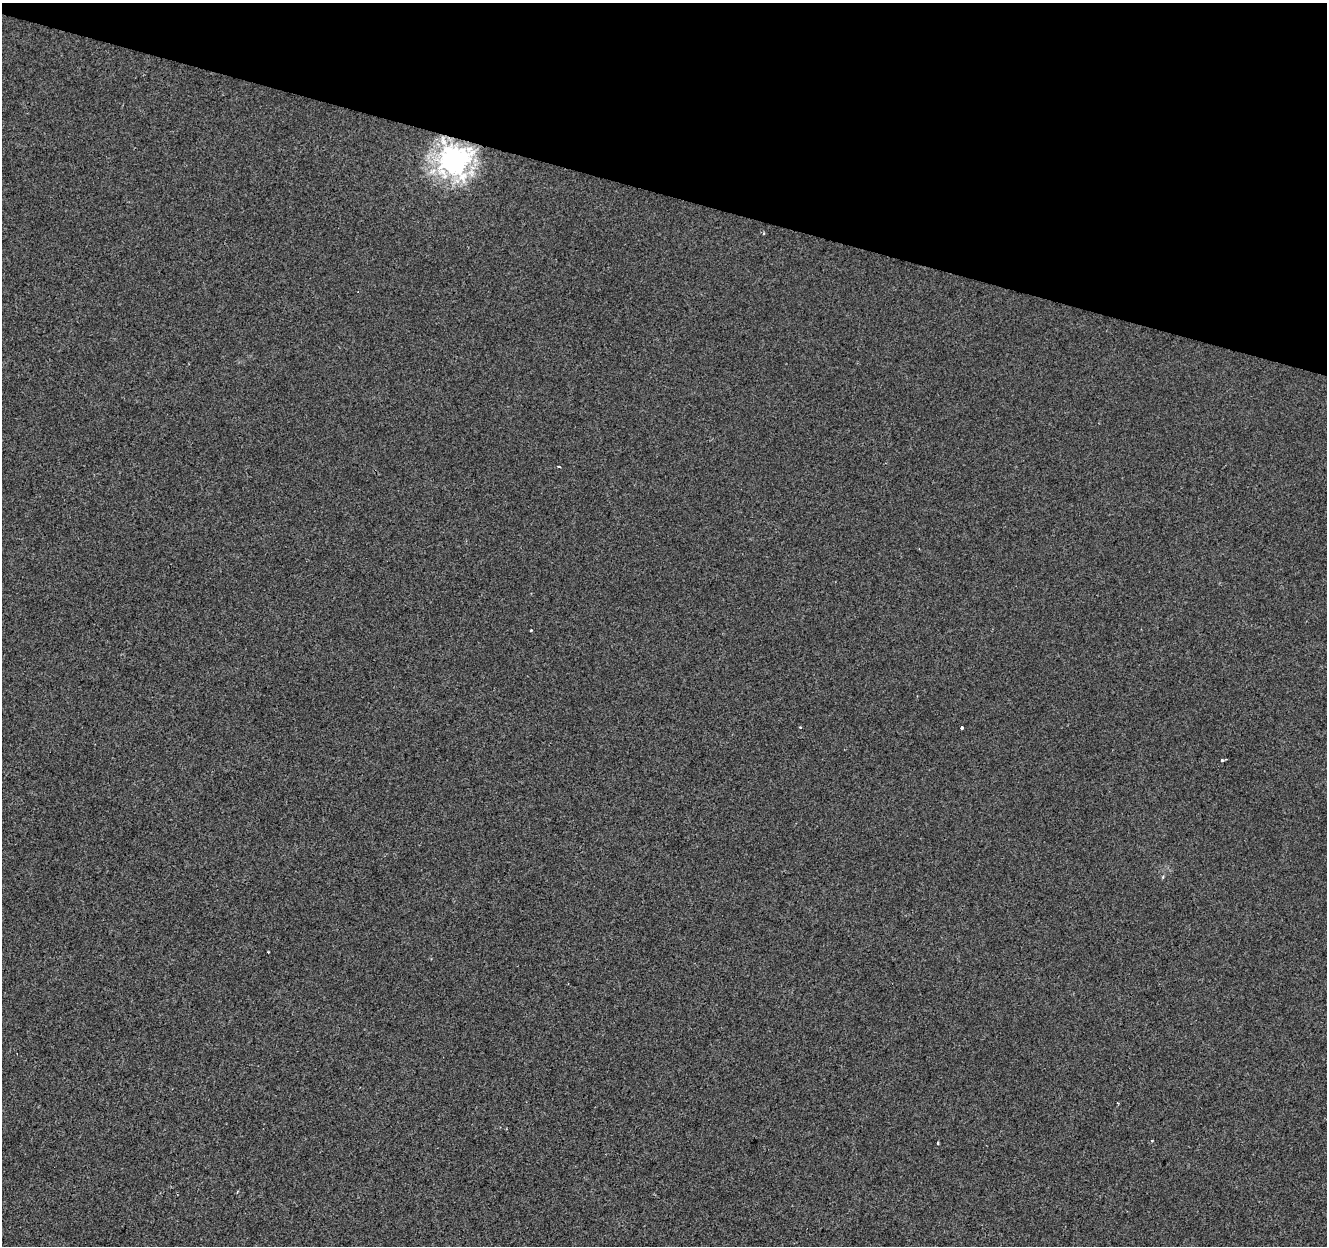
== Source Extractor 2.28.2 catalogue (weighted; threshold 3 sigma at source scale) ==
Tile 2 of 4 x 4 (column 2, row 1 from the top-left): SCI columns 1333-2657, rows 4013-5256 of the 5308 x 5473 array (HDU 1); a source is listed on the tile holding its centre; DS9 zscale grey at full resolution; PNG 1329 x 1248 px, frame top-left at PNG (2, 3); no overlay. Shown black and unused: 15% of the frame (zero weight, under 2 of 3 exposures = <1% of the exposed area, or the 3 px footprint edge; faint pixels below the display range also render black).
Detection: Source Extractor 2.28.2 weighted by HDU 2 'WHT'; one run over the whole footprint, this tile lists its part. Background -8.94e-05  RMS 0.0042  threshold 0.019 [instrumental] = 3 sigma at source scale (4.5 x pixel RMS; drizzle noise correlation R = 1.50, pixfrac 1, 0.0396/0.0396 arcsec/px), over >= 5 px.
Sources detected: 7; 2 cosmic-ray / hot-pixel residue — not listed; the other 5 listed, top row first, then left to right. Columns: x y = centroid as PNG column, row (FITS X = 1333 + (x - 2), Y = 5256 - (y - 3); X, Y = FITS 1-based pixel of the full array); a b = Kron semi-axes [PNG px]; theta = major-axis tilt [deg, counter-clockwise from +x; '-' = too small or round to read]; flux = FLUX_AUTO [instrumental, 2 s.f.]
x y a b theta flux
453 161 10 9 - 360
559 467 3 3 - 1
531 630 3 2 - 0.47
962 728 3 3 - 1.6
1223 760 5 2 - 1
Overlapping masked pixels (flux is a lower limit): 1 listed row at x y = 453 161